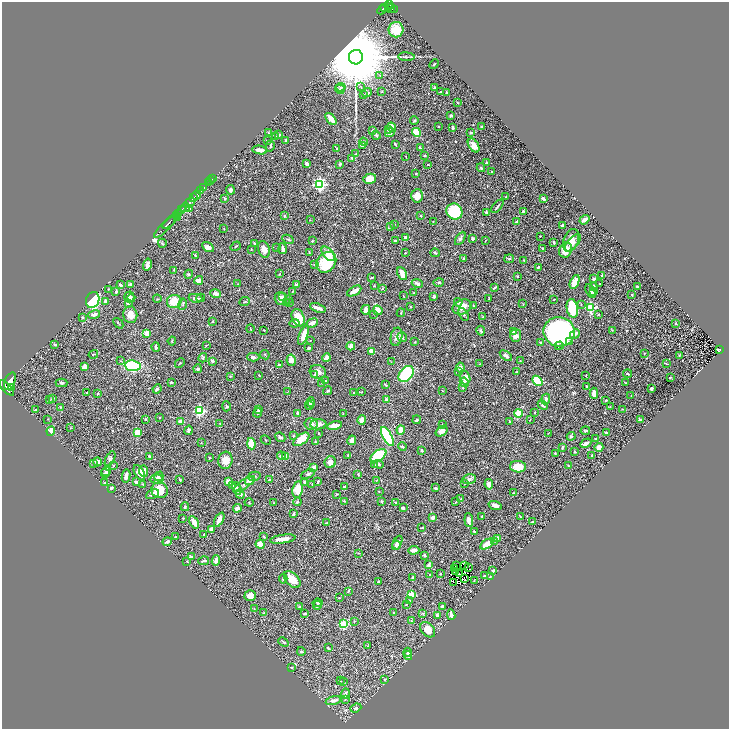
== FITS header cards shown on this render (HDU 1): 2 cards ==
NAXIS1  =                 1453
NAXIS2  =                 1453

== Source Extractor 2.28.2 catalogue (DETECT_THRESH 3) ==
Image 1453 x 1453 px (HDU 1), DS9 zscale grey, zoomed out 1/2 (1 PNG px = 2 x 2 image px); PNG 731 x 731 px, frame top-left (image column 1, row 1453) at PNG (2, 2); each listed source drawn as its Kron ellipse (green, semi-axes under 4 px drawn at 4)
Background 0.442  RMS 0.021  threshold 0.0636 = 3 sigma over >= 5 px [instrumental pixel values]
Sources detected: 610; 38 cannot appear on this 1/2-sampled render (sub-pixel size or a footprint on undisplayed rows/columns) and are neither listed nor drawn; of the other 572, the 500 brightest by FLUX_AUTO listed and drawn (72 fainter detections omitted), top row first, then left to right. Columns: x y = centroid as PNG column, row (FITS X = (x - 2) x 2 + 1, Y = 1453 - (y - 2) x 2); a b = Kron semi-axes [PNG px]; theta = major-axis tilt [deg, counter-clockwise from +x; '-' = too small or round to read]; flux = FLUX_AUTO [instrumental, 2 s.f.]
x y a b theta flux
389 4 4 2 - 460
384 7 2 1 - 140
389 7 2 1 - 79
390 8 4 3 - 200
382 10 5 2 - 180
395 10 4 2 - 54
396 30 7 7 - 75
356 57 7 7 - 74000
406 57 8 2 -3 7.1
434 64 5 2 - 2.9
380 75 4 2 - 2.7
341 87 5 4 - 6.2
361 87 3 2 - 2.5
435 88 4 3 - 8.3
340 89 5 3 - 4.9
382 92 3 2 - 2.3
441 92 2 2 - 4.1
446 92 4 3 - 2.5
367 93 5 4 - 6.1
364 95 3 2 - 2.3
458 103 3 2 - 1.7
451 116 3 3 - 8.5
331 119 7 3 -50 47
414 121 4 3 - 3.4
438 126 2 2 - 2.6
392 127 5 3 - 51
482 127 2 2 - 7.2
453 128 3 2 - 10
388 130 4 3 - 9.2
373 131 3 2 - 11
268 132 3 2 - 2.5
416 132 5 3 - 120
471 132 3 2 - 4.5
390 133 5 4 - 10
279 135 3 2 - 5.3
376 135 4 3 - 7.5
275 136 3 3 - 4
286 140 4 3 - 4.8
267 141 2 2 - 2.3
364 142 4 3 - 3.8
395 144 3 2 - 3.2
474 145 8 5 -56 31
270 146 6 2 76 6.4
363 146 3 3 - 15
420 148 3 2 - 7.1
337 149 3 2 - 3.5
260 150 7 3 -9 25
356 154 3 3 - 2.2
406 156 2 2 - 1.9
425 156 2 2 - 7.2
352 158 3 3 - 8
486 162 3 2 - 2.9
307 164 3 3 - 18
340 164 4 2 - 5.9
428 164 2 2 - 3.1
481 168 4 3 - 3.2
491 171 3 2 - 2
416 174 3 2 - 2.9
212 179 3 1 - 6.9
370 179 6 5 - 33
210 181 2 1 - 18
209 183 2 1 - 7
320 184 4 3 - 830
204 188 2 2 - 86
230 190 5 3 - 11
201 191 2 2 - 210
196 195 5 2 - 930
417 196 7 6 - 33
506 197 2 2 - 4
194 198 2 2 - 300
543 198 4 2 - 8.6
225 199 3 3 - 4.1
189 203 6 2 41 2100
497 206 8 2 51 6.4
185 208 5 3 - 800
189 208 3 2 - 2.6
182 210 2 1 - 280
454 211 8 7 - 280
523 211 4 3 - 4.8
486 212 3 3 - 3.4
178 213 3 2 - 270
176 216 3 2 - 140
285 216 2 2 - 6.4
421 216 2 2 - 3.5
177 218 2 1 - 77
310 220 2 2 - 1.9
584 220 5 3 - 21
433 221 2 2 - 1.8
169 222 8 2 43 880
516 222 4 2 - 4.3
394 224 3 2 - 1.7
562 225 3 2 - 12
165 227 15 3 45 1100
391 227 3 2 - 2
224 229 3 2 - 1.8
540 236 3 2 - 2.7
405 237 4 3 - 4.8
460 238 7 4 59 9.1
288 239 6 3 -29 5.1
473 239 3 2 - 7.2
485 240 2 2 - 1.7
571 240 12 7 68 34
312 241 2 2 - 4.7
395 241 3 2 - 6
554 242 3 2 - 6.9
162 243 4 2 - 2.8
254 243 3 3 - 4
573 243 11 5 50 20
236 246 5 2 - 3.5
208 247 6 4 -32 22
277 248 2 2 - 1.8
542 248 2 2 - 3.4
264 249 8 5 -72 24
283 249 5 2 - 21
251 250 3 2 - 1.7
566 250 8 6 66 45
309 252 2 2 - 3.1
405 253 3 2 - 2.8
435 253 5 2 - 3.7
328 254 9 5 -48 52
195 255 3 2 - 4
464 259 3 2 - 4.6
509 259 5 3 - 4.2
524 260 3 3 - 3.9
326 262 11 9 51 160
314 264 3 2 - 2.6
147 265 6 3 77 20
538 267 3 2 - 5.6
174 270 2 2 - 2
189 274 5 3 - 3.6
279 274 3 2 - 2
402 274 7 3 -64 35
517 276 3 2 - 2.6
602 276 3 2 - 2.7
371 278 4 2 - 2.7
594 279 2 2 - 21
199 280 4 3 - 31
439 282 5 3 - 4.7
575 282 7 3 65 74
417 283 6 3 -26 9.2
131 284 4 3 - 12
238 284 3 3 - 2.9
600 284 3 2 - 1.9
120 285 3 2 - 13
296 285 4 3 - 8
374 286 2 2 - 2.4
638 286 3 2 - 3.4
593 287 4 2 - 8.8
494 288 4 2 - 3.7
108 289 2 2 - 2.6
382 289 3 2 - 2.1
292 291 2 2 - 3
354 291 8 3 29 29
590 291 7 3 -61 9.7
116 292 4 3 - 6.3
594 292 4 3 - 6.8
414 293 2 2 - 17
216 294 5 4 - 19
632 294 3 2 - 2.1
403 296 2 2 - 1.8
434 296 3 2 - 8.4
129 297 5 5 - 16
282 297 4 3 - 9.9
131 298 4 3 - 11
196 298 7 3 -11 11
201 298 4 2 - 2.8
280 298 6 5 - 27
489 298 4 2 - 2.2
157 299 4 2 - 2.8
93 300 8 6 70 300
288 300 3 3 - 5.2
554 300 2 2 - 2.2
105 301 4 3 - 11
174 301 7 6 - 68
244 302 5 2 - 4.9
287 302 3 2 - 2.5
289 302 4 3 - 4.6
458 302 4 4 - 8.8
128 303 3 3 - 13
523 303 3 2 - 1.9
183 304 5 3 - 4.3
581 305 3 2 - 2.2
410 306 3 2 - 1.8
473 306 3 2 - 2.6
462 307 10 7 22 36
590 307 3 3 - 350
318 308 8 2 -21 26
572 308 9 5 -80 180
366 310 5 3 - 34
378 310 5 3 - 41
401 313 4 2 - 2.9
374 314 3 3 - 2.4
464 314 7 3 -60 7.4
598 314 3 3 - 3.3
94 315 6 3 16 15
130 315 8 7 - 32
82 317 2 2 - 4.9
483 317 3 2 - 2.1
298 318 9 6 -66 74
212 321 2 2 - 4.2
118 323 6 2 -48 3.9
295 323 5 3 - 5.5
312 323 6 3 22 20
676 324 3 2 - 3.5
250 329 4 2 - 2.9
264 330 2 2 - 3.4
612 330 3 2 - 1.8
481 331 5 3 - 6.5
513 331 4 3 - 19
559 332 16 14 -10 1100
146 333 3 3 - 64
575 334 5 3 - 17
304 335 10 3 69 44
516 336 6 5 - 19
396 337 9 5 78 18
402 337 5 4 - 9.8
172 341 4 2 - 3.3
310 341 2 2 - 1.9
415 342 2 2 - 3.4
540 342 3 3 - 5.3
570 342 3 3 - 8.2
55 345 4 3 - 4.9
206 345 2 2 - 1.7
351 346 4 3 - 28
559 346 4 3 - 5
156 347 4 2 - 9.9
309 348 3 2 - 7.1
720 350 4 3 - 130
372 351 4 2 - 41
644 353 2 2 - 2.3
93 354 5 2 - 3.7
265 355 5 2 - 2.7
679 355 3 2 - 2.6
506 356 7 3 -36 15
253 357 6 4 -1 9.2
203 358 5 3 - 5.5
326 358 4 4 - 17
291 360 6 4 -82 24
120 361 4 2 - 2.9
213 361 4 3 - 5.5
520 361 3 2 - 2.7
391 362 2 2 - 1.8
180 363 5 2 - 2.6
479 364 2 2 - 1.8
667 364 3 2 - 2
280 365 3 2 - 3.7
133 366 8 5 -6 290
84 367 4 3 - 18
460 368 5 4 - 16
197 369 4 3 - 5.5
318 372 8 7 - 25
459 372 3 2 - 3.9
517 372 3 2 - 2
406 374 9 6 51 260
628 374 4 2 - 5.4
259 375 2 2 - 1.7
314 375 4 4 - 4.8
586 375 3 2 - 2.3
230 376 3 3 - 3.1
465 378 7 5 -75 26
670 378 3 2 - 2.3
10 381 9 5 67 3800
325 381 3 2 - 2.3
537 381 6 3 -43 160
171 382 2 2 - 4.5
464 382 5 3 - 13
62 383 6 3 0 5.8
322 383 3 2 - 1.7
625 383 3 2 - 2.2
385 385 4 2 - 3.2
587 387 3 2 - 4.3
6 388 10 4 -46 2600
11 388 3 1 - 550
463 388 3 2 - 2.1
651 388 3 3 - 8.2
157 389 5 3 - 8.3
328 391 4 3 - 4.7
442 391 2 2 - 1.7
86 392 2 2 - 2.7
287 392 3 2 - 1.7
362 392 3 2 - 2
98 393 3 2 - 3.2
354 393 3 2 - 2.8
594 393 5 3 - 33
631 395 2 1 - 1.9
53 398 3 3 - 7
546 399 5 4 - 16
49 400 4 2 - 2.6
386 400 3 2 - 14
606 400 3 2 - 2.9
310 403 6 3 68 7.5
312 404 3 3 - 3.7
310 405 3 2 - 3.7
543 405 6 3 -44 10
226 406 5 3 - 5.3
610 406 3 2 - 1.8
60 407 3 3 - 2.5
622 409 3 2 - 1.7
35 410 3 2 - 3.9
259 410 3 3 - 7.9
199 411 3 3 - 450
535 412 3 2 - 1.7
258 413 4 3 - 9.4
297 413 4 2 - 10
518 413 4 3 - 140
343 414 3 2 - 1.8
160 417 2 2 - 2.7
48 419 2 1 - 1.7
146 419 3 2 - 2.2
362 420 4 4 - 20
417 420 4 3 - 4.9
530 420 2 2 - 1.7
640 420 3 2 - 7.4
510 421 2 2 - 2.5
180 422 4 3 - 21
220 423 3 2 - 2.2
311 424 6 5 - 14
318 424 8 5 2 18
443 424 2 2 - 2.4
335 426 7 3 11 40
70 428 3 2 - 1.8
189 430 5 3 - 9.5
401 430 4 3 - 48
51 431 5 4 - 42
441 431 7 4 37 19
585 431 4 3 - 4.2
606 432 3 2 - 3.8
137 433 3 3 - 67
318 433 2 2 - 2.2
548 433 2 2 - 1.7
293 436 3 3 - 3.4
387 436 11 4 -60 380
571 436 4 3 - 6.9
280 437 5 3 - 7.6
596 438 3 2 - 1.7
301 439 9 5 35 60
266 440 5 1 - 1.8
352 440 5 4 - 24
315 441 3 2 - 2.2
201 443 3 2 - 1.9
586 443 6 3 29 14
251 444 5 4 - 78
402 447 4 3 - 6.5
562 447 3 2 - 3.8
599 447 4 4 - 16
422 450 2 2 - 5.4
575 452 2 2 - 4.2
555 453 2 2 - 3
348 455 4 2 - 2.8
592 455 2 2 - 2.8
149 456 3 2 - 8.1
281 456 4 3 - 13
378 456 9 5 36 230
285 457 4 3 - 48
210 458 2 2 - 3.2
110 459 8 4 62 11
225 460 9 7 83 37
97 462 4 4 - 19
330 462 6 5 - 24
93 463 4 3 - 3.2
379 464 5 4 - 7.6
375 465 3 3 - 3.6
568 465 3 3 - 3.3
113 466 3 2 - 3.2
314 467 4 3 - 17
518 467 8 5 -4 50
106 471 4 3 - 4.7
143 471 5 4 - 29
105 473 4 2 - 3.1
139 473 8 4 -62 35
308 474 7 3 23 7.2
358 474 3 2 - 4.8
126 476 7 3 79 21
159 476 5 4 - 9.9
254 476 6 3 14 4.8
157 479 7 4 4 15
180 479 3 2 - 4.7
269 479 3 3 - 3.8
469 479 7 4 17 12
376 480 3 2 - 2.5
249 481 5 3 - 19
318 481 3 2 - 5.2
136 482 3 3 - 16
228 482 4 3 - 37
305 482 3 3 - 7
104 483 3 3 - 3.7
465 483 3 2 - 2.4
143 484 3 3 - 2.9
244 484 12 4 36 17
312 484 3 2 - 2.4
489 484 5 4 - 18
233 485 3 3 - 4
344 487 3 2 - 9.6
111 488 3 2 - 6.3
237 488 6 4 -69 10
435 488 3 2 - 5.1
298 489 8 5 80 61
159 490 8 7 - 83
379 492 3 2 - 1.8
514 493 4 2 - 2.7
152 494 7 3 26 14
240 494 5 3 - 14
337 494 3 2 - 2.1
461 499 3 2 - 2.7
344 501 4 2 - 4
381 501 3 2 - 6.7
249 502 4 2 - 3
297 502 4 3 - 4.2
396 502 3 2 - 2.9
456 502 3 3 - 3
274 503 3 2 - 2.9
495 505 6 3 -18 21
185 507 4 3 - 4.9
237 508 4 3 - 16
403 508 3 3 - 5.6
294 514 3 2 - 5.6
482 516 2 2 - 4
432 517 3 3 - 21
521 517 4 2 - 3.9
183 518 2 2 - 2.4
219 520 8 3 62 25
469 520 7 4 -84 18
194 522 7 3 -60 52
532 522 2 2 - 4.8
326 523 3 2 - 2.1
422 528 3 2 - 3.8
211 529 4 3 - 17
474 531 3 2 - 3
204 535 3 3 - 3.1
176 537 3 3 - 5.2
264 537 3 2 - 2.8
497 538 3 3 - 14
283 539 13 4 8 31
494 541 3 3 - 3.1
167 542 4 3 - 11
397 543 7 4 62 23
260 544 4 3 - 54
487 544 8 3 30 75
396 545 4 3 - 10
414 550 5 3 - 18
359 553 3 2 - 2.4
424 555 3 3 - 7.2
191 557 3 2 - 16
216 560 5 4 - 15
187 561 3 2 - 2
204 561 5 2 - 8.1
429 565 4 3 - 8.8
457 566 4 1 - 3.2
465 566 2 1 - 2
468 567 2 2 - 6.5
455 569 2 1 - 1.8
493 571 3 2 - 11
455 572 3 1 - 1.8
440 574 3 2 - 2.9
459 574 2 2 - 2.9
430 575 3 3 - 4.5
484 576 3 3 - 5.5
413 577 3 2 - 5.2
490 577 2 1 - 2
283 579 4 3 - 4.1
465 579 2 1 - 3.2
292 580 10 6 -47 52
378 581 2 2 - 3.6
474 581 3 2 - 2
453 582 2 1 - 3.5
348 591 3 2 - 3.1
411 594 3 2 - 130
250 596 6 5 - 28
339 598 3 2 - 2.7
410 600 4 3 - 4.8
318 603 5 4 - 5.9
406 604 2 2 - 3.2
317 605 4 3 - 5.7
299 607 3 3 - 3
442 607 3 2 - 14
254 609 2 2 - 2
394 612 3 2 - 2
264 613 3 3 - 4.3
305 613 3 2 - 6.6
422 613 4 3 - 3.9
437 615 4 2 - 5.3
451 615 5 2 - 15
354 621 3 2 - 2.6
411 621 3 2 - 2.1
344 624 3 3 - 220
428 630 9 6 -47 45
283 642 5 3 - 6
367 646 2 2 - 1.6
328 648 4 2 - 4
301 651 4 3 - 4.9
408 652 4 3 - 12
408 655 4 3 - 8.4
291 667 3 2 - 2.1
384 680 3 2 - 2.5
340 681 3 2 - 2.2
344 682 3 3 - 2.3
345 694 5 3 - 10
345 699 3 3 - 3
333 700 7 3 15 15
356 708 6 3 21 7.9
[72 fainter detections neither listed nor drawn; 38 sub-pixel or undisplayed-footprint detections neither listed nor drawn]